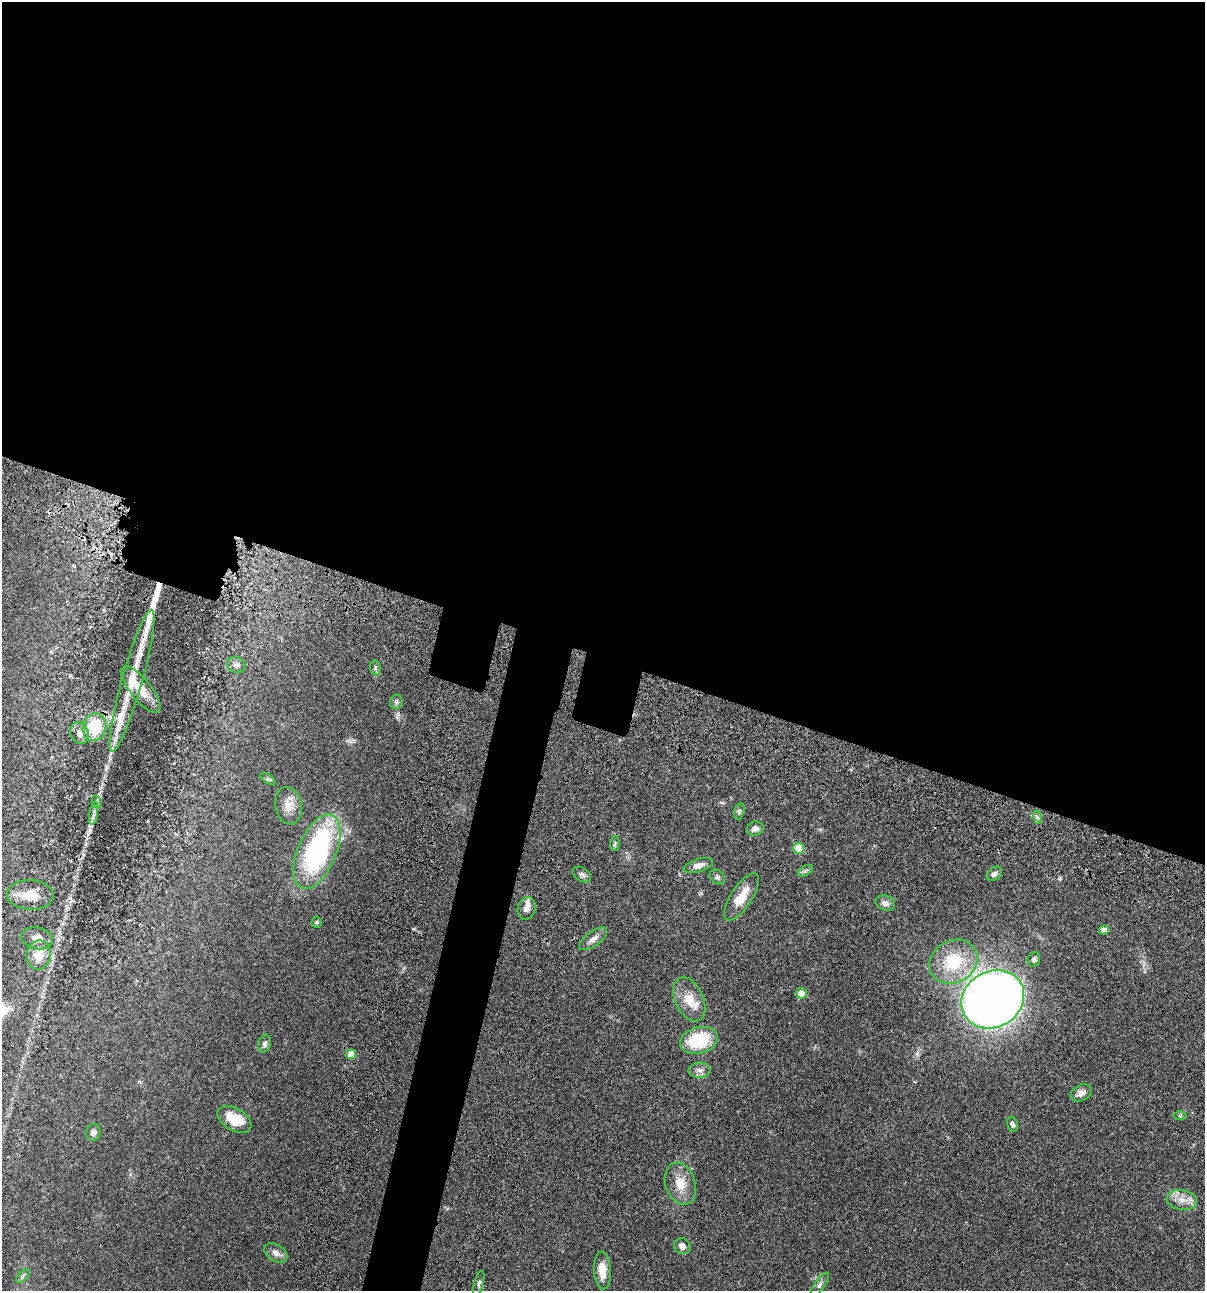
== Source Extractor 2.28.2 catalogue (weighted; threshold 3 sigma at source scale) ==
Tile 3 of 4 x 4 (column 3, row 1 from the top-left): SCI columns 2642-3844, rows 3986-5274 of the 5407 x 5392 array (HDU 1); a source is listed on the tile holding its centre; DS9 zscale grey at full resolution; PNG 1207 x 1293 px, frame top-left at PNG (2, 2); each listed source drawn as its Kron ellipse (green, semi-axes under 4 px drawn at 4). Shown black and unused: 55% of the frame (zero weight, under 3 of 4 exposures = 9% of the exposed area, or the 3 px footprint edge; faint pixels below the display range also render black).
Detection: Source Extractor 2.28.2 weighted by HDU 2 'WHT'; one run over the whole footprint, this tile lists its part. Background 0.0474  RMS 0.0055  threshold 0.0247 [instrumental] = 3 sigma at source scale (4.5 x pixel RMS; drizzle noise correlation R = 1.50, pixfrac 1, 0.05/0.05 arcsec/px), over >= 5 px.
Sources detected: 58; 1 cosmic-ray / hot-pixel residue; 2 long thin detections or spike segments (spike, bleed or trail) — neither listed nor drawn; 2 inside a brighter listed object's ellipse — not listed separately; the other 53 listed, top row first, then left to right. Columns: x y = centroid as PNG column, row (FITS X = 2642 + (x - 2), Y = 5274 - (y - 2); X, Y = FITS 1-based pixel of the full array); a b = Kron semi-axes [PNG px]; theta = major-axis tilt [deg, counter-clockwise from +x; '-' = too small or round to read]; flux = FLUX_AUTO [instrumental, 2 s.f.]
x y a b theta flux
236 665 9 8 - 2.3
375 668 7 5 -84 0.95
132 681 74 10 74 22
141 689 28 10 -51 9.8
396 702 7 6 - 1.2
94 727 14 11 74 25
80 733 11 9 -68 4
268 779 9 4 -35 0.9
97 802 6 4 -73 0.85
288 806 19 13 -79 6.1
739 811 8 5 76 1
94 813 12 4 81 1.7
1037 817 7 4 -71 1
755 829 8 7 - 2.4
615 844 7 4 -90 0.91
799 848 5 5 - 17
317 851 39 19 67 89
698 865 15 6 16 3.7
805 871 8 4 31 1.1
994 874 8 6 40 1.8
582 875 10 6 -32 1.9
717 877 8 6 -41 1.4
30 895 23 15 -2 11
741 897 27 10 57 9.7
885 903 10 7 -17 2.4
526 908 11 9 78 3
317 922 5 5 - 0.64
1104 930 5 4 - 2.9
37 938 16 11 -11 4.5
593 939 16 7 36 3.4
39 955 14 12 79 8.1
1034 959 7 6 - 1.6
953 962 25 21 30 26
801 993 5 5 - 5.1
689 999 23 14 -66 10
993 999 32 28 30 620
699 1040 19 13 14 28
264 1044 9 6 73 1.9
351 1054 5 5 - 7.8
700 1070 11 7 5 2.6
1081 1093 11 7 28 2.7
1180 1115 6 4 1 0.67
234 1119 18 11 -31 12
1012 1124 8 5 -77 1.3
93 1132 8 7 - 2.1
680 1184 21 15 -71 9.2
1182 1200 15 10 -10 5.3
682 1246 8 7 - 2.7
276 1253 13 8 -33 3
602 1270 19 8 -86 7.4
23 1276 9 3 45 1
479 1283 13 4 75 1.4
820 1285 14 5 55 1.6
Overlapping masked pixels (flux is a lower limit): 4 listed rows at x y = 132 681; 141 689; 94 727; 94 813
Unlisted compact peaks at least as high as the median listed source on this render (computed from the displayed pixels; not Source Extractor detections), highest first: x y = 1060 878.